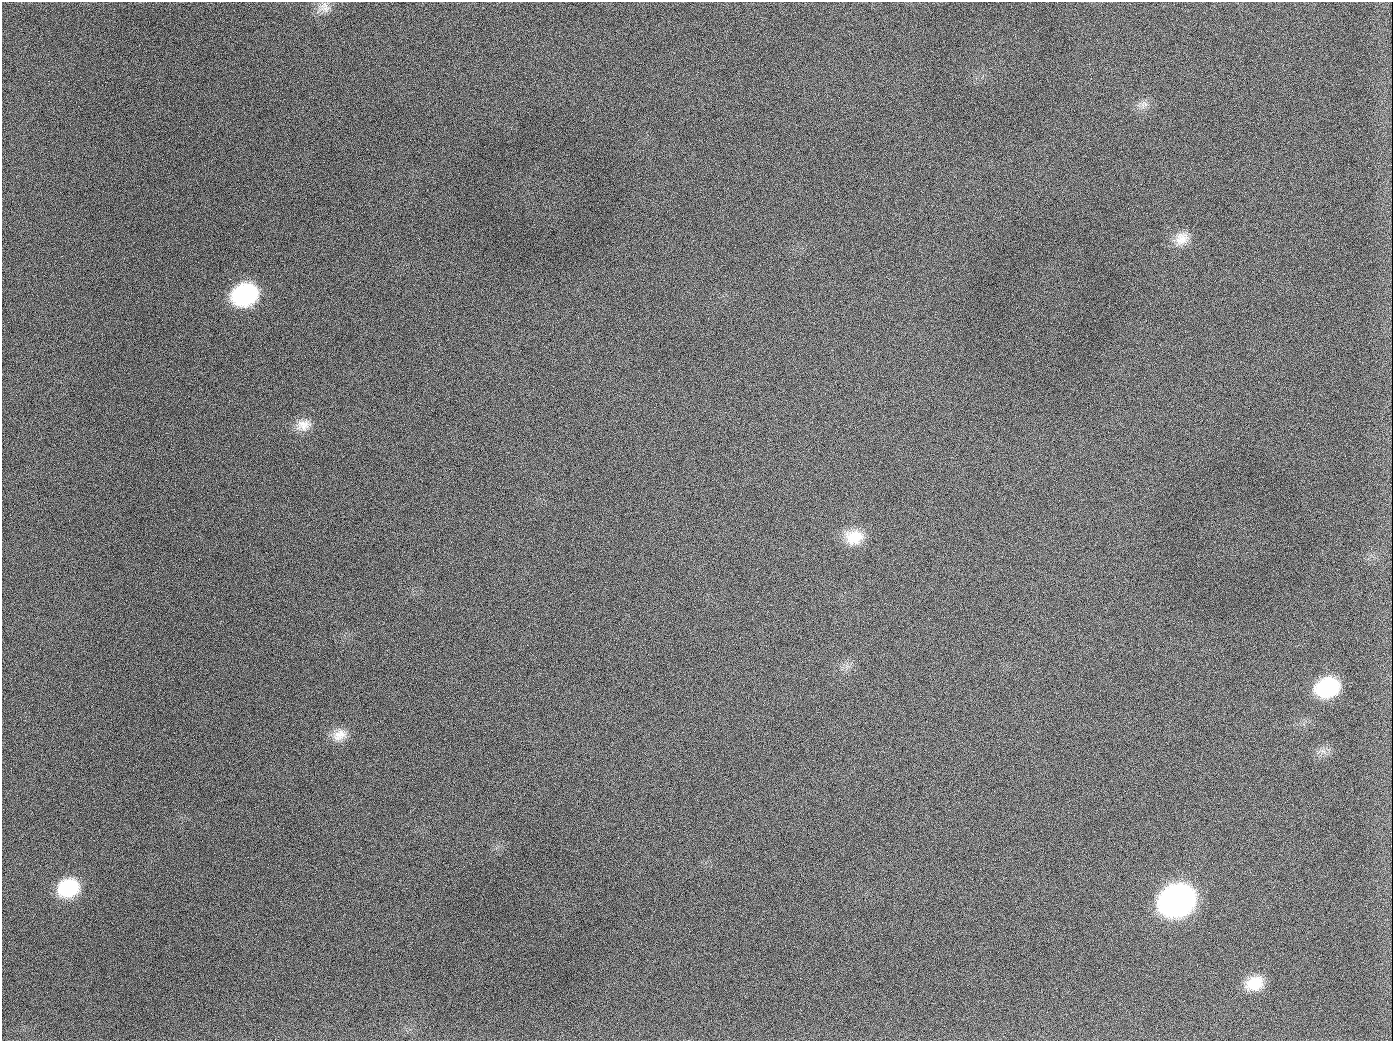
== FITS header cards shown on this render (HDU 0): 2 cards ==
NAXIS1  =                 1391
NAXIS2  =                 1039

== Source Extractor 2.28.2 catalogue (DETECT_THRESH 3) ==
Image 1391 x 1039 px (HDU 0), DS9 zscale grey, 1 PNG px = 1 image px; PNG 1395 x 1043 px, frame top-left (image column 1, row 1039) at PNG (2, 2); no overlay
Background 2010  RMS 82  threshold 245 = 3 sigma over >= 5 px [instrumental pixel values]
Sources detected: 14; all 14 listed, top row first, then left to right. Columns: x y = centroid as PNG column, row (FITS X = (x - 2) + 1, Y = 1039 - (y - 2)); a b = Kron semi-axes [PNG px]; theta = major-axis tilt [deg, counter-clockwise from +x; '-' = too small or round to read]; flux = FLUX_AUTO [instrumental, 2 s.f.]
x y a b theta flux
324 7 16 14 -33 5.1e+04
1144 104 12 10 42 3.8e+04
189 126 3 2 - 5.5e+03
1182 238 19 16 30 8.3e+04
245 295 23 18 20 6.5e+05
654 407 2 2 - 3.1e+03
304 425 21 15 19 7.7e+04
854 537 23 18 6 1.4e+05
1327 687 21 16 18 4.1e+05
340 735 21 14 23 7.6e+04
68 888 22 18 18 3.1e+05
1177 901 24 19 22 3.0e+06
1254 983 22 16 21 1.4e+05
944 1026 2 2 - 3.6e+03